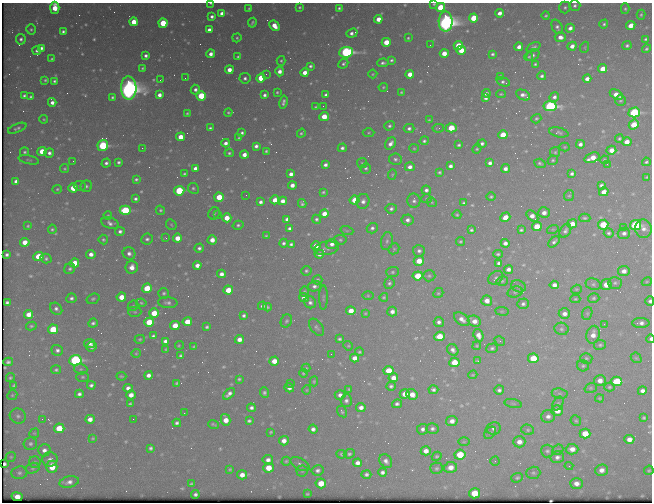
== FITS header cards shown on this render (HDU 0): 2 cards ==
NAXIS1  =                  650 / Width of table row in bytes
NAXIS2  =                  500 / Number of rows in table

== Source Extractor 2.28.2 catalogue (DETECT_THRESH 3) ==
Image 650 x 500 px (HDU 0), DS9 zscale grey, 1 PNG px = 1 image px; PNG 654 x 504 px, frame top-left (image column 1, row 500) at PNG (2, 3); each listed source drawn as its Kron ellipse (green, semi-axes under 4 px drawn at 4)
Background 471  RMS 2.4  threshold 7.32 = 3 sigma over >= 5 px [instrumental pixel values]
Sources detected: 607; of the 607, the 500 brightest by FLUX_AUTO listed and drawn (107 fainter detections omitted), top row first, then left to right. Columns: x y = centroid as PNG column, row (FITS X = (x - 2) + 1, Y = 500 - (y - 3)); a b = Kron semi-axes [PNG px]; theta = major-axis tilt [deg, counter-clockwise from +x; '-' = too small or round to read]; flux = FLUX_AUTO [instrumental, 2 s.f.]
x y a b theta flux
211 3 4 2 - 200
434 4 3 3 - 190
575 6 6 5 - 460
299 7 3 3 - 230
440 7 5 4 - 4900
565 7 6 5 - 350
55 8 6 4 87 3700
249 8 3 3 - 190
339 8 3 3 - 280
625 9 5 3 - 310
222 13 4 4 - 970
500 13 4 4 - 1000
641 15 5 4 - 240
212 16 4 3 - 530
546 16 4 4 - 250
473 18 4 4 - 4800
378 19 4 4 - 1800
134 22 4 4 - 2700
446 22 10 7 -89 120000
163 23 4 4 - 6100
252 23 5 3 - 270
604 24 4 4 - 320
631 25 5 4 - 2200
274 26 6 4 -45 2200
557 27 8 5 -60 490
570 28 4 4 - 800
31 29 5 4 - 290
209 30 4 4 - 690
63 32 4 3 - 400
352 33 6 3 19 580
560 37 5 4 - 1000
237 38 4 4 - 240
408 38 3 3 - 190
21 39 5 5 - 460
646 39 3 3 - 290
386 42 4 4 - 3100
430 45 2 2 - 310
458 45 4 4 - 3900
572 46 4 4 - 1100
627 46 4 4 - 370
519 47 4 4 - 1100
534 47 7 4 24 360
585 47 5 3 - 180
41 48 4 4 - 590
647 49 5 4 - 300
461 50 5 4 - 2900
37 51 4 3 - 390
346 52 7 5 4 41000
444 53 4 4 - 1900
211 54 4 4 - 960
492 54 3 3 - 320
533 55 7 5 37 430
146 56 4 3 - 520
238 57 4 4 - 320
529 57 4 4 - 200
52 59 4 4 - 260
391 60 4 3 - 310
281 61 5 4 - 250
383 63 6 4 4 460
343 64 5 4 - 370
535 64 3 3 - 230
310 66 3 3 - 340
142 68 3 3 - 200
602 69 4 4 - 2300
229 70 4 4 - 1600
280 71 5 4 - 1100
305 73 4 4 - 1500
266 74 2 2 - 350
373 74 4 3 - 180
410 74 4 4 - 2000
500 76 4 3 - 260
542 76 4 4 - 410
185 78 2 2 - 210
245 78 5 5 - 490
261 78 4 4 - 6600
587 79 4 4 - 1000
45 80 3 3 - 250
160 80 3 2 - 180
54 81 3 3 - 310
503 82 7 4 -19 410
383 87 5 4 - 220
129 88 11 8 -88 140000
195 90 5 4 - 580
277 92 3 3 - 210
401 92 3 2 - 190
486 93 4 3 - 550
501 94 4 3 - 190
159 95 4 4 - 920
264 95 3 3 - 480
326 95 4 4 - 620
523 95 7 5 -27 860
616 95 7 4 -29 1600
24 96 4 4 - 340
201 96 5 5 - 7000
31 97 4 4 - 320
112 97 3 3 - 290
554 97 5 4 - 620
486 98 4 4 - 570
620 100 5 5 - 300
52 102 4 4 - 900
283 102 6 3 78 510
323 106 3 2 - 240
550 106 6 5 - 39000
316 107 4 3 - 220
228 112 4 4 - 220
634 112 6 5 - 24000
187 113 3 3 - 230
324 116 5 4 - 3200
44 119 4 3 - 200
536 119 5 4 - 290
429 120 3 3 - 180
634 124 5 4 - 3800
390 126 5 4 - 380
17 128 10 4 22 410
210 128 4 3 - 310
409 128 5 4 - 490
438 128 6 3 9 220
451 128 5 4 - 4800
559 132 10 4 -12 360
242 133 4 3 - 350
301 133 5 3 - 280
369 133 6 4 3 220
503 135 5 4 - 3800
180 137 4 4 - 2400
239 138 3 3 - 190
619 139 4 4 - 270
424 141 4 4 - 320
627 142 5 4 - 1400
226 143 4 4 - 760
390 144 7 5 54 950
482 144 5 3 - 530
580 144 4 4 - 690
103 145 5 5 - 19000
459 145 3 3 - 300
256 146 4 4 - 580
565 147 5 4 - 190
142 148 2 2 - 950
342 148 4 4 - 490
414 148 5 4 - 210
477 149 5 3 - 240
611 150 5 4 - 1600
42 151 4 4 - 3800
266 151 3 3 - 250
25 152 4 4 - 310
555 152 5 5 - 240
49 153 5 5 - 630
229 153 4 3 - 280
244 155 4 4 - 1200
592 158 8 5 21 2400
395 159 6 5 - 470
29 160 10 4 -12 280
553 160 5 4 - 270
604 160 5 4 - 230
73 161 3 2 - 250
119 162 4 3 - 380
646 162 4 3 - 280
106 163 4 4 - 530
362 163 5 5 - 210
490 163 4 4 - 620
540 163 6 4 -19 310
607 164 3 2 - 370
325 165 4 4 - 610
450 166 4 4 - 660
410 167 5 4 - 860
195 168 4 4 - 810
366 168 5 5 - 370
64 169 4 4 - 240
505 169 5 4 - 800
439 172 4 3 - 280
184 174 4 4 - 280
291 174 4 4 - 840
392 174 5 4 - 200
572 174 4 3 - 460
647 177 3 3 - 200
136 179 4 3 - 320
16 181 4 4 - 740
292 185 4 4 - 1100
601 185 4 3 - 430
80 186 6 5 - 300
86 186 6 5 - 410
73 188 4 4 - 4400
193 188 6 5 - 320
57 189 5 4 - 230
426 190 5 4 - 570
179 191 5 4 - 13000
323 192 4 3 - 250
604 192 5 4 - 1500
246 195 2 2 - 190
569 196 5 5 - 260
219 197 5 4 - 4500
491 197 5 4 - 290
135 199 4 4 - 420
426 199 5 4 - 210
275 200 4 4 - 1800
354 200 5 4 - 3200
283 201 4 4 - 1100
363 201 7 6 - 790
414 201 7 6 - 550
261 202 4 4 - 560
432 202 5 4 - 180
302 203 4 3 - 320
464 203 4 4 - 310
391 209 5 5 - 480
125 210 5 4 - 14000
160 210 5 4 - 260
214 213 6 5 - 310
544 213 5 5 - 990
324 214 4 4 - 2000
108 215 4 3 - 200
218 215 3 2 - 190
457 215 4 4 - 210
532 216 7 4 -43 1300
505 217 5 4 - 1700
227 218 5 4 - 2400
585 218 6 4 -2 270
287 219 4 4 - 670
316 219 4 4 - 350
407 220 6 5 - 690
110 223 9 5 -20 650
572 224 5 4 - 1900
171 225 6 4 -47 220
238 225 5 4 - 330
603 225 5 5 - 5700
636 225 5 5 - 22000
28 226 4 3 - 210
537 226 5 4 - 3600
623 227 2 2 - 450
289 228 4 3 - 490
372 228 5 5 - 480
52 229 5 4 - 270
553 229 6 3 17 190
643 229 9 8 - 1000
471 230 4 4 - 340
521 230 4 3 - 320
120 231 5 4 - 560
347 231 6 4 -18 250
565 231 7 5 62 520
609 233 5 4 - 330
624 233 6 5 - 620
266 236 3 3 - 190
166 238 3 3 - 190
177 238 4 4 - 2100
147 239 6 5 - 460
103 240 5 4 - 270
212 240 4 4 - 1600
340 240 6 4 -5 290
387 241 9 6 80 520
460 241 4 4 - 240
25 242 4 4 - 2300
554 242 7 4 44 480
284 243 4 4 - 390
505 243 4 4 - 820
291 244 4 3 - 360
332 244 5 5 - 880
316 246 4 4 - 1700
199 248 5 4 - 450
326 248 12 6 9 660
394 249 6 5 - 250
419 251 6 5 - 560
129 253 6 6 - 710
91 254 4 4 - 990
319 254 5 4 - 800
498 254 5 3 - 290
7 255 3 3 - 360
39 256 5 4 - 4800
46 259 5 5 - 330
419 261 5 5 - 2700
74 263 5 4 - 3300
499 263 4 4 - 630
197 265 4 4 - 1200
132 267 6 6 - 1600
70 269 6 5 - 380
508 269 4 4 - 760
306 271 5 5 - 310
624 271 6 5 - 1100
392 272 6 5 - 320
221 274 4 4 - 970
418 276 5 4 - 5800
429 276 6 5 - 360
496 278 8 6 36 400
317 280 5 4 - 320
502 281 6 4 15 260
647 282 5 4 - 190
389 283 6 5 - 350
615 283 7 6 - 420
593 284 8 5 -18 400
554 285 5 4 - 920
606 285 5 5 - 2500
315 286 6 5 - 640
518 286 7 6 - 420
147 288 5 4 - 5400
576 289 5 4 - 200
228 290 4 4 - 3500
304 291 5 4 - 200
515 292 7 5 17 320
164 293 5 5 - 360
438 293 5 4 - 240
368 296 5 4 - 220
121 297 5 4 - 2400
323 297 12 3 89 300
384 297 4 4 - 230
71 298 5 5 - 470
304 298 5 4 - 1300
594 298 6 5 - 280
93 299 7 5 20 320
575 299 5 4 - 220
487 301 5 5 - 1400
650 301 5 4 - 490
7 302 4 3 - 380
310 302 6 5 - 570
141 303 5 4 - 220
168 303 10 5 -4 530
523 304 6 5 - 460
133 306 6 4 43 220
262 306 4 4 - 570
267 307 4 4 - 240
56 309 7 5 -43 570
351 311 5 4 - 2100
502 311 7 3 -8 210
135 312 6 5 - 270
392 312 5 5 - 870
154 313 5 4 - 3900
365 313 4 3 - 180
587 313 6 5 - 270
28 314 5 4 - 1600
564 314 6 5 - 960
244 315 4 3 - 390
462 319 9 5 -38 1000
286 321 7 5 60 350
474 321 7 5 -25 1300
149 322 5 4 - 6100
187 322 4 4 - 2700
439 322 5 5 - 550
93 323 5 4 - 430
641 323 8 5 1 770
604 324 2 2 - 490
175 325 5 4 - 3200
31 326 5 4 - 260
207 327 4 3 - 320
316 327 10 6 -52 420
53 329 5 5 - 6200
561 329 7 6 - 400
478 335 6 5 - 1200
593 335 9 6 76 1400
153 336 4 3 - 380
439 336 5 4 - 3700
140 339 5 4 - 230
239 339 5 4 - 1200
340 339 4 3 - 330
650 339 4 3 - 460
165 341 4 4 - 650
500 341 5 4 - 220
89 343 5 4 - 780
179 345 4 2 - 190
600 345 6 5 - 310
91 346 5 4 - 750
348 346 5 4 - 200
477 346 4 4 - 190
194 347 3 3 - 180
492 348 6 4 18 370
166 349 3 3 - 190
57 350 6 5 - 560
453 350 6 5 - 650
359 352 4 4 - 250
136 353 5 4 - 180
331 354 2 2 - 380
181 356 3 3 - 320
355 358 4 4 - 1300
533 358 5 5 - 5800
586 358 6 5 - 300
636 358 6 4 -42 210
75 360 6 5 - 32000
274 361 5 4 - 1900
478 361 3 3 - 520
8 362 5 4 - 440
454 362 5 4 - 4000
583 366 6 5 - 310
306 368 4 4 - 210
81 369 7 5 -18 310
56 370 5 4 - 310
389 371 5 4 - 3800
303 373 4 4 - 220
148 375 4 4 - 820
473 375 5 3 - 180
121 376 5 2 - 230
83 377 6 5 - 270
10 378 4 4 - 250
393 378 5 4 - 1400
239 379 3 3 - 230
314 381 5 3 - 200
600 381 6 5 - 1300
617 381 5 5 - 9300
177 383 3 3 - 220
291 383 3 2 - 200
91 385 4 4 - 470
14 386 4 4 - 270
391 386 5 4 - 390
609 387 5 4 - 260
128 388 4 4 - 770
289 388 5 4 - 910
591 388 6 5 - 260
349 389 3 3 - 190
307 390 4 4 - 180
433 390 5 4 - 440
499 390 5 5 - 470
642 391 4 4 - 740
264 393 5 4 - 390
79 394 4 4 - 520
229 394 7 4 42 710
405 394 5 4 - 1900
412 394 6 5 - 1700
560 394 8 5 -8 350
12 395 5 4 - 230
131 395 5 4 - 1400
340 395 5 5 - 680
600 398 4 3 - 210
346 401 6 5 - 500
513 403 9 3 -11 250
558 403 7 5 62 310
130 404 4 3 - 250
397 404 5 4 - 480
361 407 5 4 - 920
251 408 4 4 - 500
557 410 6 5 - 2000
342 412 6 4 -57 260
184 413 2 2 - 180
18 416 8 7 - 600
548 416 7 6 - 760
644 418 3 3 - 220
42 419 2 2 - 320
90 419 4 4 - 1100
133 419 2 2 - 230
226 420 6 4 -75 1900
249 421 4 3 - 340
452 421 6 5 - 1000
576 421 5 5 - 250
177 423 4 4 - 430
214 424 5 2 - 250
59 428 5 5 - 4600
494 428 7 6 - 610
313 429 4 4 - 660
423 429 5 5 - 590
432 429 6 5 - 500
528 430 6 5 - 310
271 432 3 3 - 200
34 433 5 4 - 200
490 433 7 4 52 340
585 434 5 5 - 3600
93 438 3 3 - 180
629 439 5 4 - 1300
284 441 5 4 - 1100
464 442 6 4 1 190
519 442 6 5 - 1200
30 444 7 6 - 440
150 448 4 3 - 380
572 449 6 5 - 1300
44 450 6 6 - 790
558 450 6 5 - 240
426 451 5 4 - 1300
547 451 6 6 - 400
342 454 5 4 - 280
349 454 5 4 - 330
460 455 5 5 - 5200
437 456 5 4 - 260
11 457 5 4 - 230
557 457 7 5 14 680
50 459 7 7 - 710
268 460 5 5 - 800
286 461 4 4 - 250
386 461 7 5 -53 690
495 461 4 4 - 270
35 462 6 5 - 300
357 463 4 4 - 970
5 464 4 3 - 460
300 464 10 5 -30 520
569 466 4 4 - 180
52 467 6 5 - 2600
451 467 6 5 - 1500
33 468 7 5 15 340
268 468 5 4 - 2900
436 468 6 6 - 350
230 469 3 3 - 180
318 470 6 5 - 540
601 470 6 5 - 1100
649 470 5 4 - 240
302 471 5 5 - 280
382 472 4 4 - 540
19 473 8 6 9 500
533 473 7 6 - 330
366 474 5 4 - 440
242 475 5 4 - 1400
517 478 6 4 22 310
69 482 10 5 14 870
321 483 5 5 - 2900
576 483 6 5 - 1200
191 484 4 3 - 240
474 493 5 5 - 4800
195 494 4 3 - 410
307 494 3 3 - 190
17 497 6 4 -10 2100
At the frame edge (FLAGS 8, measured only in part): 5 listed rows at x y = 211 3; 434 4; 55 8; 650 301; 650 339
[107 fainter detections neither listed nor drawn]